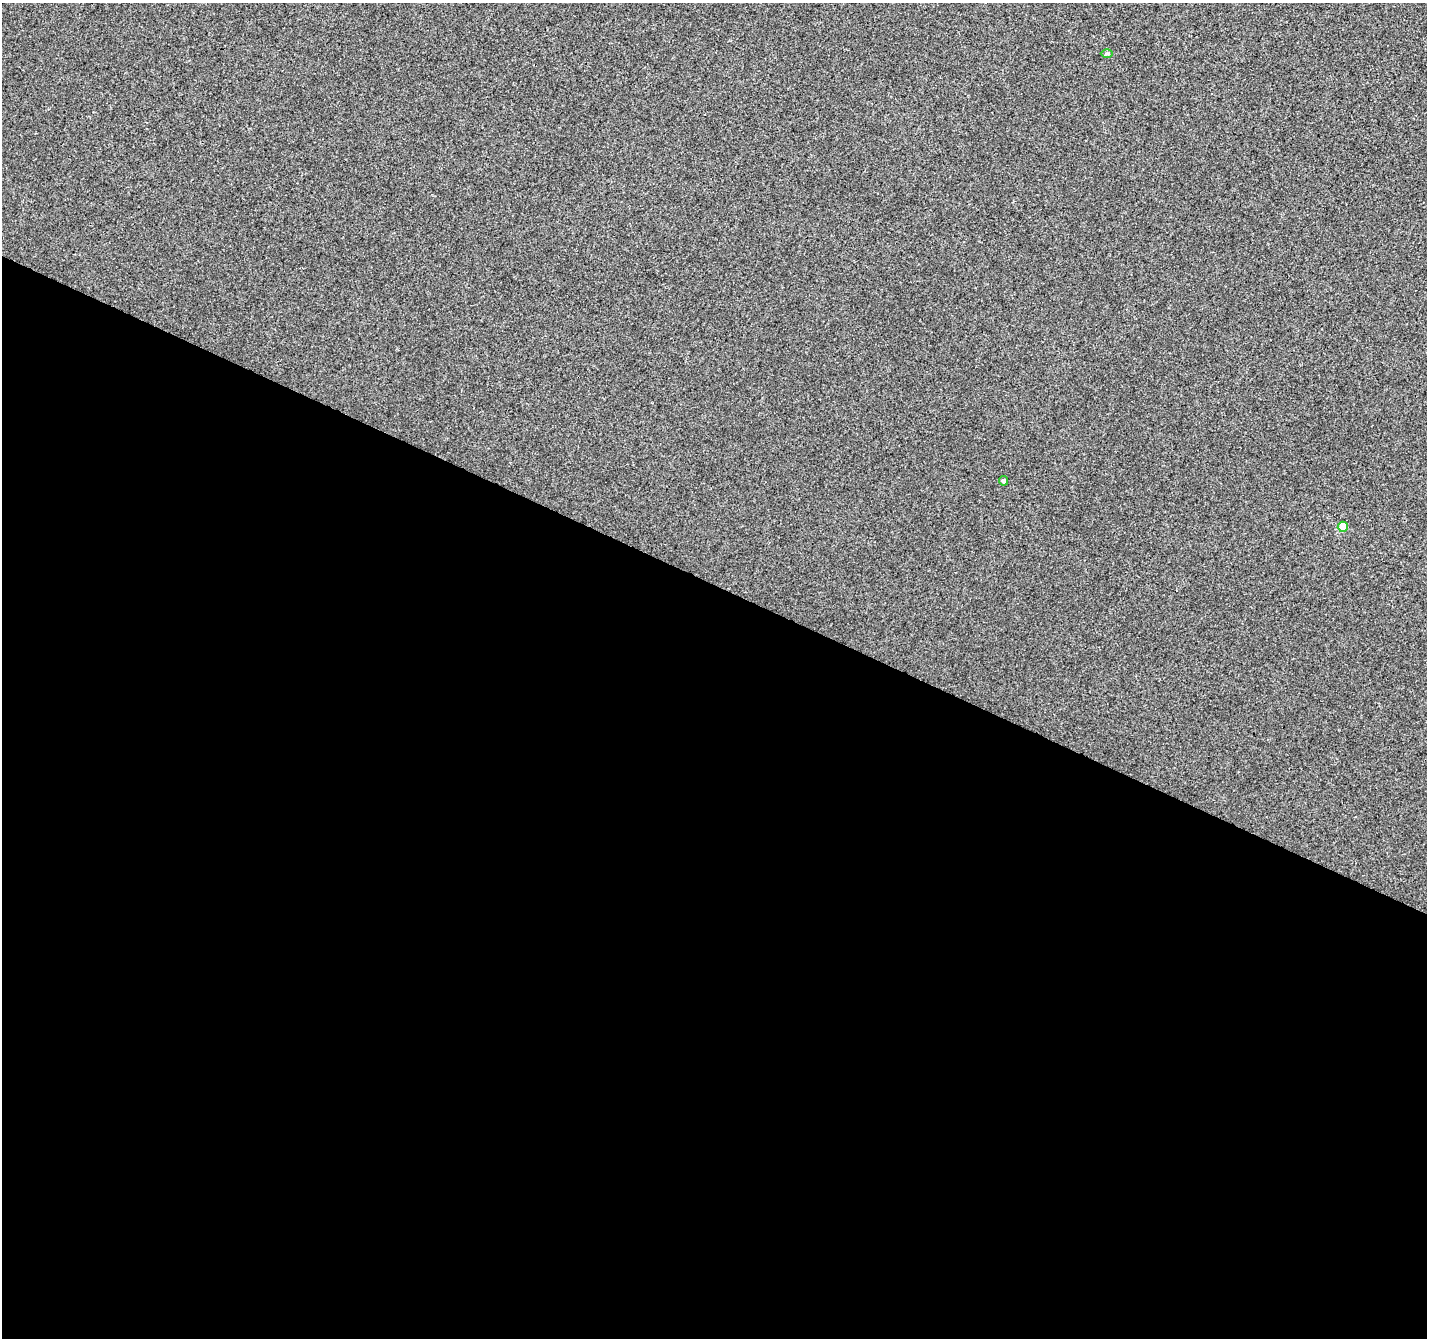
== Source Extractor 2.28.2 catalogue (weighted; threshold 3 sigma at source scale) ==
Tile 14 of 4 x 4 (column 2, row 4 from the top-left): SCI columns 1426-2850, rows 204-1539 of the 5709 x 5816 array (HDU 1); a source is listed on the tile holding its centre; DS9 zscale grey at full resolution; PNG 1429 x 1340 px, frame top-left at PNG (2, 3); each listed source drawn as its Kron ellipse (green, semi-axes under 4 px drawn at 4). Shown black and unused: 56% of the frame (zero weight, under 3 of 4 exposures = <1% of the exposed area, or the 3 px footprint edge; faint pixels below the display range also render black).
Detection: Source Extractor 2.28.2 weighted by HDU 2 'WHT'; one run over the whole footprint, this tile lists its part. Background 7.35e-04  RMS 0.0034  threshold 0.0153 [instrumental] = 3 sigma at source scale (4.5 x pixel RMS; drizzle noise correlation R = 1.50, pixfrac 1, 0.0396/0.0396 arcsec/px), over >= 5 px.
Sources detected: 3; all 3 listed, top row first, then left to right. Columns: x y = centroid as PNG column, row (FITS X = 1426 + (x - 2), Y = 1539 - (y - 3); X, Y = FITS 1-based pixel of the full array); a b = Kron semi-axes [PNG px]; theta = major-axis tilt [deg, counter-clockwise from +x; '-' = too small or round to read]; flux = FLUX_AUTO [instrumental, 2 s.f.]
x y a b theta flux
1107 53 6 4 0 0.43
1004 481 5 4 - 0.71
1343 527 5 5 - 8.1